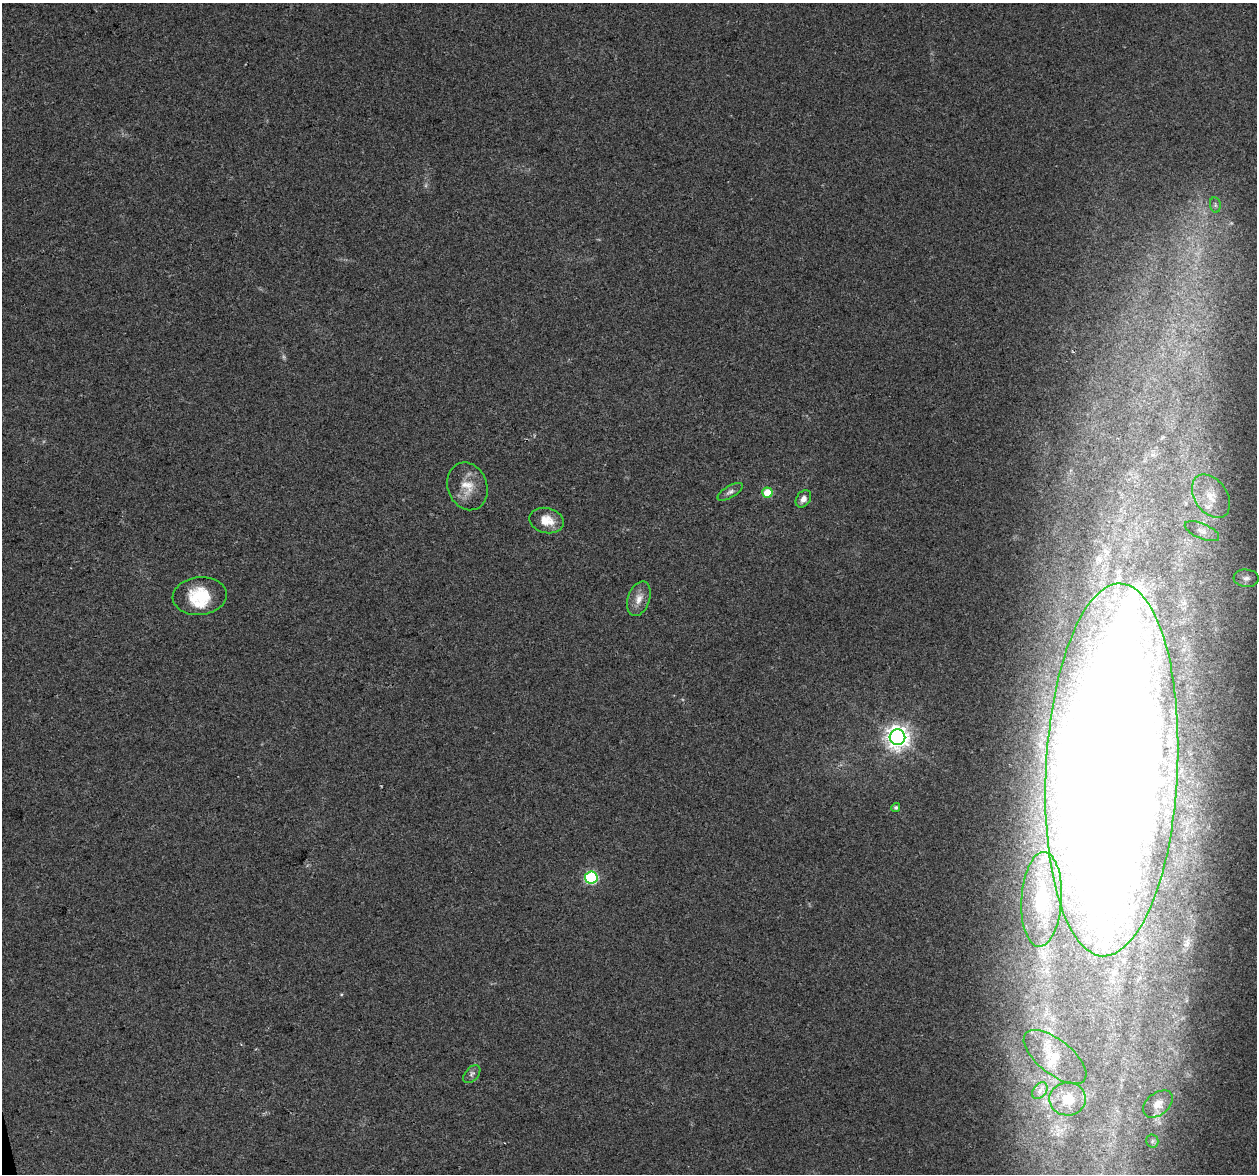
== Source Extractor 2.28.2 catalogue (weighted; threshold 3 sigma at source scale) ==
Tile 7 of 4 x 4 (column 3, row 2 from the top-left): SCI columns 2512-3766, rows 2430-3601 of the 5022 x 4810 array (HDU 1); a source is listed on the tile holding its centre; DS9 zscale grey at full resolution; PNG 1259 x 1176 px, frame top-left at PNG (2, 3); each listed source drawn as its Kron ellipse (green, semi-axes under 4 px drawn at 4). Shown black and unused: <1% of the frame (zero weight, under 2 of 3 exposures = <1% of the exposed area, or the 3 px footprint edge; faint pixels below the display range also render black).
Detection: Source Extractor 2.28.2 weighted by HDU 2 'WHT'; one run over the whole footprint, this tile lists its part. Background 0.0816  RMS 0.0076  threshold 0.034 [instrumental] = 3 sigma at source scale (4.5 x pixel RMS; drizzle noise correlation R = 1.50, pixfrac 1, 0.0396/0.0396 arcsec/px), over >= 5 px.
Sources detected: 25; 1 too faint to see at this stretch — neither listed nor drawn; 2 inside a brighter listed object's ellipse — not listed separately; the other 22 listed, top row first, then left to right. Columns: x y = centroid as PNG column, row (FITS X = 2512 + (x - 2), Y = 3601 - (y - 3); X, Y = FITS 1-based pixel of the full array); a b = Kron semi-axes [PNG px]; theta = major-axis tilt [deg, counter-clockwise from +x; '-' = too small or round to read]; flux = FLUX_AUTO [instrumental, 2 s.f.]
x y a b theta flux
1215 205 8 5 -83 2
467 486 24 19 -69 15
730 492 14 6 31 3.2
767 493 5 5 - 23
1211 496 24 16 -55 19
803 499 9 6 56 4.5
546 520 17 12 -13 13
1202 531 18 7 -23 5.8
1246 578 12 8 -4 4.5
200 596 27 19 5 29
639 599 18 11 71 7.9
897 737 8 8 - 600
1112 770 186 66 87 4700
896 807 4 4 - 1.3
591 878 6 6 - 99
1042 899 47 20 87 41
1055 1057 37 17 -38 17
472 1074 10 6 48 2.5
1040 1091 9 6 50 3.3
1068 1099 18 16 -1 16
1158 1104 17 11 40 8.7
1152 1141 6 6 - 2